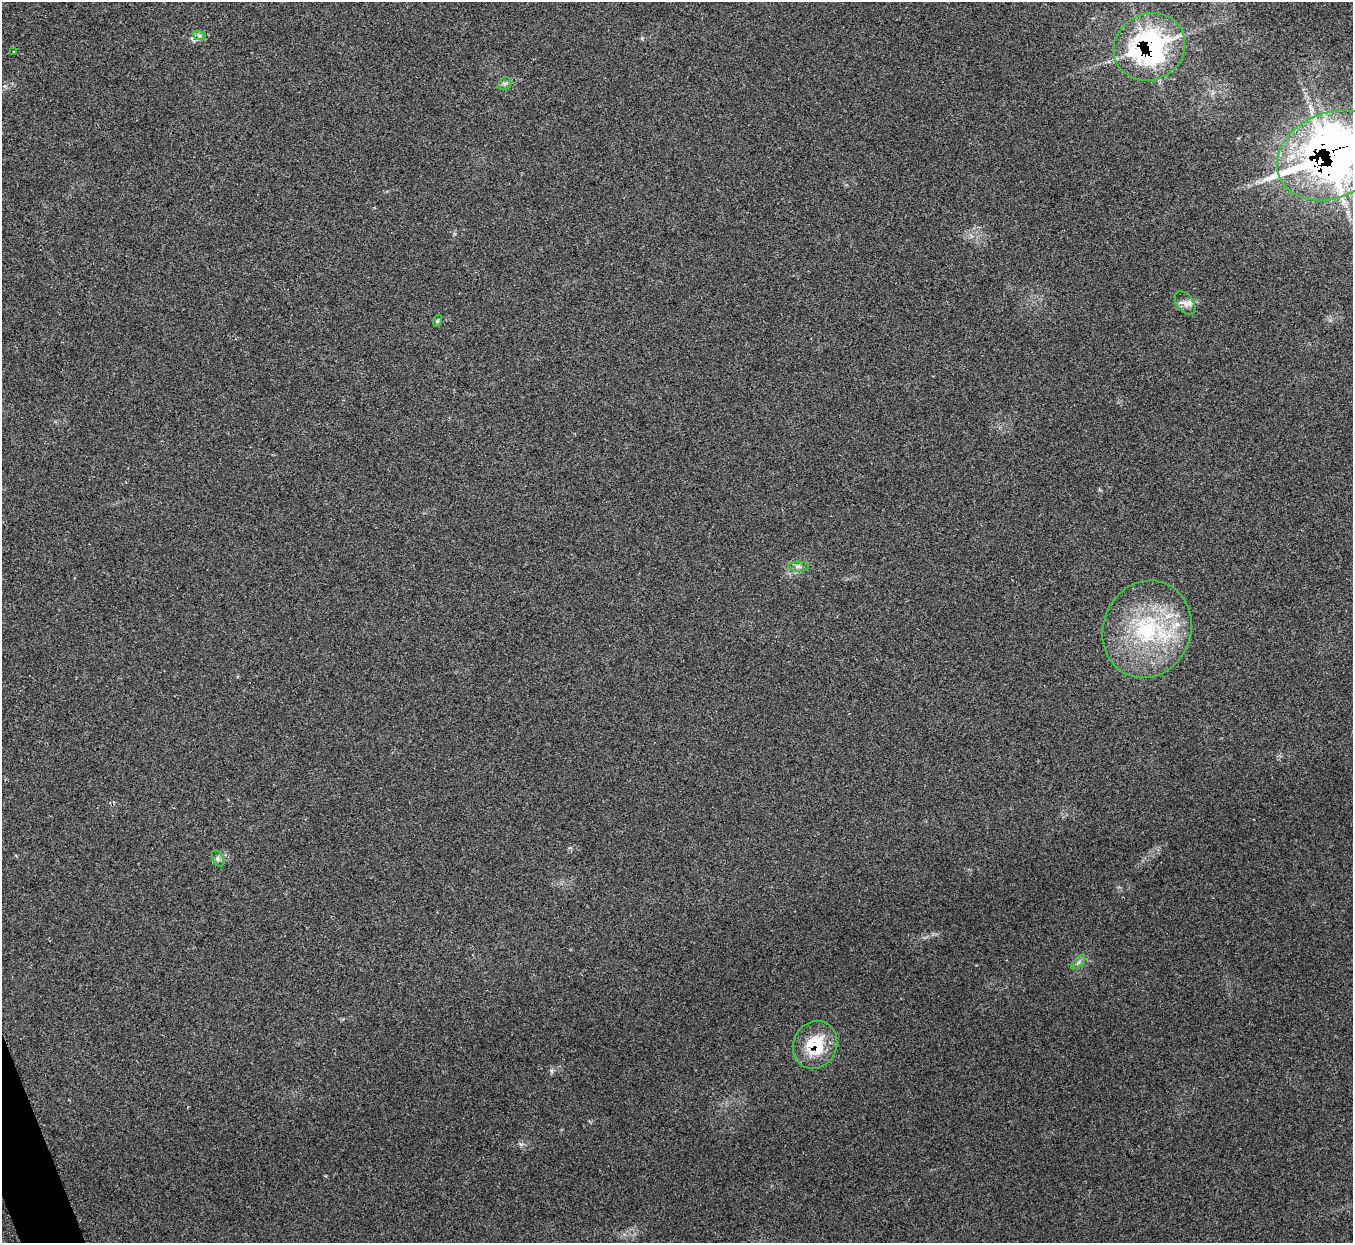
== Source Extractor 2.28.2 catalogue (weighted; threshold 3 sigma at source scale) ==
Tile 7 of 4 x 4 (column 3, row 2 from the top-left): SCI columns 2733-4083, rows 2667-3907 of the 5461 x 5457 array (HDU 1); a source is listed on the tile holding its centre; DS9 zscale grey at full resolution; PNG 1355 x 1245 px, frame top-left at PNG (2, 2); each listed source drawn as its Kron ellipse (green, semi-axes under 4 px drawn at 4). Shown black and unused: <1% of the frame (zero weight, under 2 of 3 exposures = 3% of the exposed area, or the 3 px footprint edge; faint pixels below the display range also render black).
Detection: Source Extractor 2.28.2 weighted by HDU 2 'WHT'; one run over the whole footprint, this tile lists its part. Background 0.152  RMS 0.0095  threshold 0.0428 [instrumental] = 3 sigma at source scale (4.5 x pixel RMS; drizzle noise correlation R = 1.50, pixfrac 1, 0.05/0.05 arcsec/px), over >= 5 px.
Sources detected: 12; all 12 listed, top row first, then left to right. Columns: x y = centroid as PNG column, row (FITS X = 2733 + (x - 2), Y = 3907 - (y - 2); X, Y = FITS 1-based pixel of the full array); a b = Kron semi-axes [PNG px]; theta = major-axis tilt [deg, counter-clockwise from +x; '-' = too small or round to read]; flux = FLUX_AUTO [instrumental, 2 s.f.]
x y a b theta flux
199 35 7 4 -19 2.3
1149 47 37 33 30 190
14 51 3 2 - 1
505 84 7 5 43 2.3
1331 155 56 42 24 750
1185 303 13 8 -55 5.6
437 321 6 4 71 1.2
798 566 10 5 -1 2.9
1147 629 49 44 68 110
218 858 9 5 -64 2.5
1078 962 9 3 45 2.1
815 1045 24 21 62 40
Overlapping masked pixels (flux is a lower limit): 3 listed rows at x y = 1149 47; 1331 155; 815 1045
Isophote crosses this tile's border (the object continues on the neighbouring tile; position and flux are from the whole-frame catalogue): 1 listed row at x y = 1331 155
Unlisted compact peaks at least as high as the median listed source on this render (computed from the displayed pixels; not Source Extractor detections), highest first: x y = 551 1071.